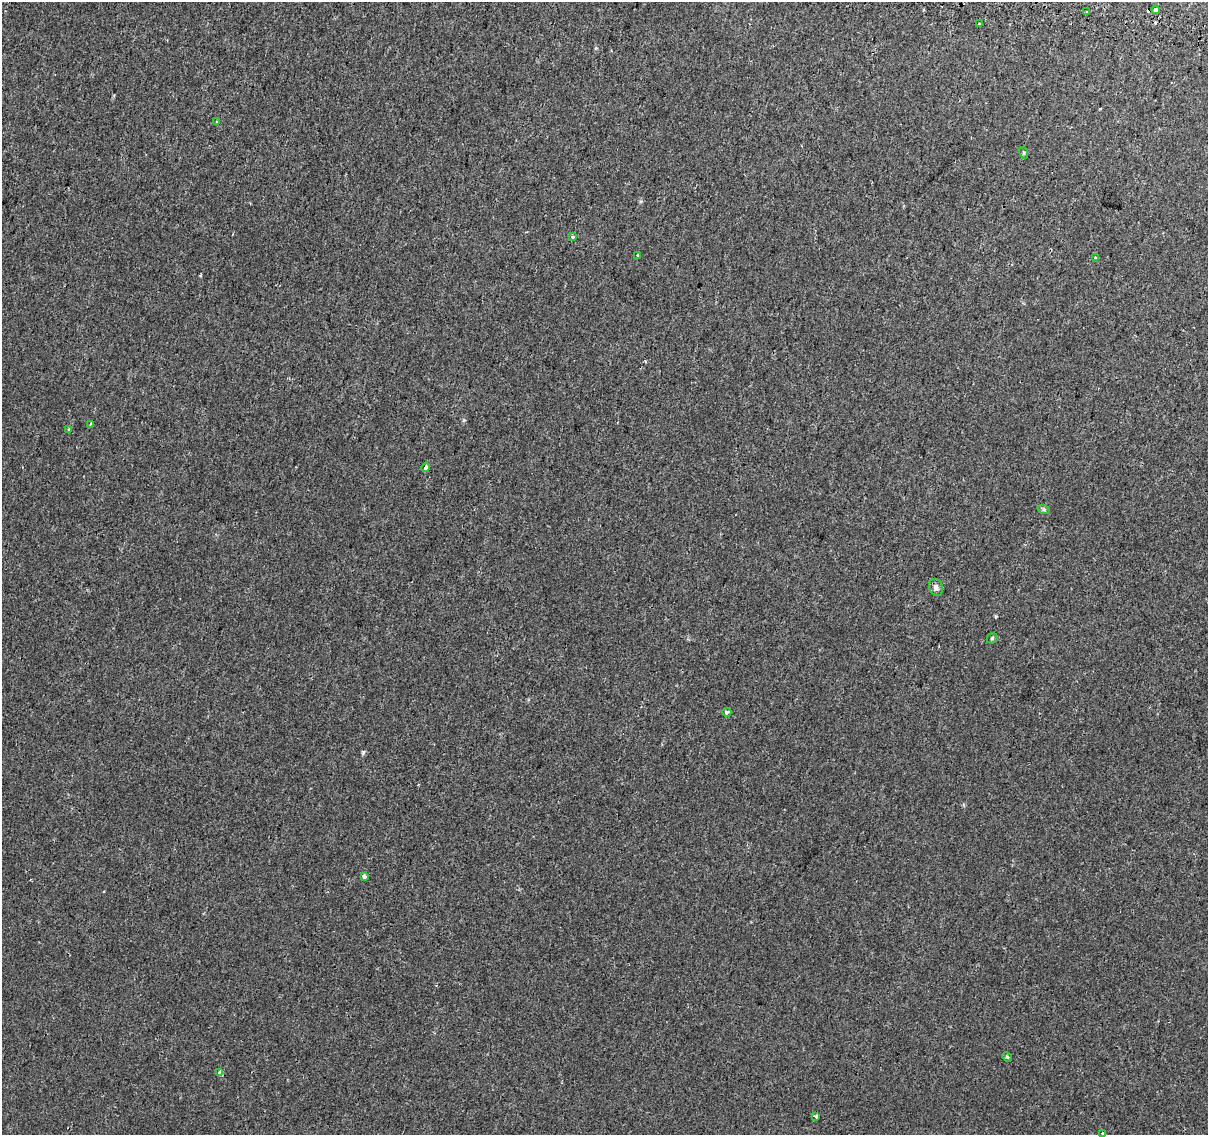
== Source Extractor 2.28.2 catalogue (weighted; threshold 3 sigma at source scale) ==
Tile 10 of 4 x 4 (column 2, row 3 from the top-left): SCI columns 1231-2436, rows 1417-2549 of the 4868 x 5159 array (HDU 1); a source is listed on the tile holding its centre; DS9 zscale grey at full resolution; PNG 1210 x 1137 px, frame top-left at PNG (2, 2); each listed source drawn as its Kron ellipse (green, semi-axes under 4 px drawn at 4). Shown black and unused: <1% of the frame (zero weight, under 2 of 3 exposures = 3% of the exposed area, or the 3 px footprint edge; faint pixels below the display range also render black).
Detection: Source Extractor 2.28.2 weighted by HDU 2 'WHT'; one run over the whole footprint, this tile lists its part. Background 1.45e-04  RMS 0.0039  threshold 0.0174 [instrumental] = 3 sigma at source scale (4.5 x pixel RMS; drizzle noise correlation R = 1.50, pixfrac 1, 0.0396/0.0396 arcsec/px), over >= 5 px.
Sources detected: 21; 1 cosmic-ray / hot-pixel residue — neither listed nor drawn; the other 20 listed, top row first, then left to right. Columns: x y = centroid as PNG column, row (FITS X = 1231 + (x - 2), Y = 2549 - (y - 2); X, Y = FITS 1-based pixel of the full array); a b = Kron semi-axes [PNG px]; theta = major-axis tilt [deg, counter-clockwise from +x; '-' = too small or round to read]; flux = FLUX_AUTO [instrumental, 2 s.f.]
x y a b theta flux
1156 10 4 4 - 5.6
1086 12 3 3 - 0.37
980 24 3 3 - 3.8
217 121 3 2 - 0.33
1024 153 6 4 -73 0.47
573 237 4 3 - 2.8
638 255 3 2 - 0.43
1096 258 3 3 - 0.79
90 424 3 2 - 0.67
69 429 3 3 - 0.56
426 468 4 3 - 2.3
1044 510 6 4 -19 0.62
936 587 9 7 -73 1.6
992 638 6 5 - 0.51
727 712 4 4 - 0.84
364 876 4 3 - 1.6
1007 1057 5 4 - 0.42
220 1073 3 3 - 1.9
816 1116 3 3 - 4.4
1102 1133 3 2 - 0.39
Unlisted compact peaks at least as high as the median listed source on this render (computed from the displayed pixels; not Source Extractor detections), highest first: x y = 363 752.